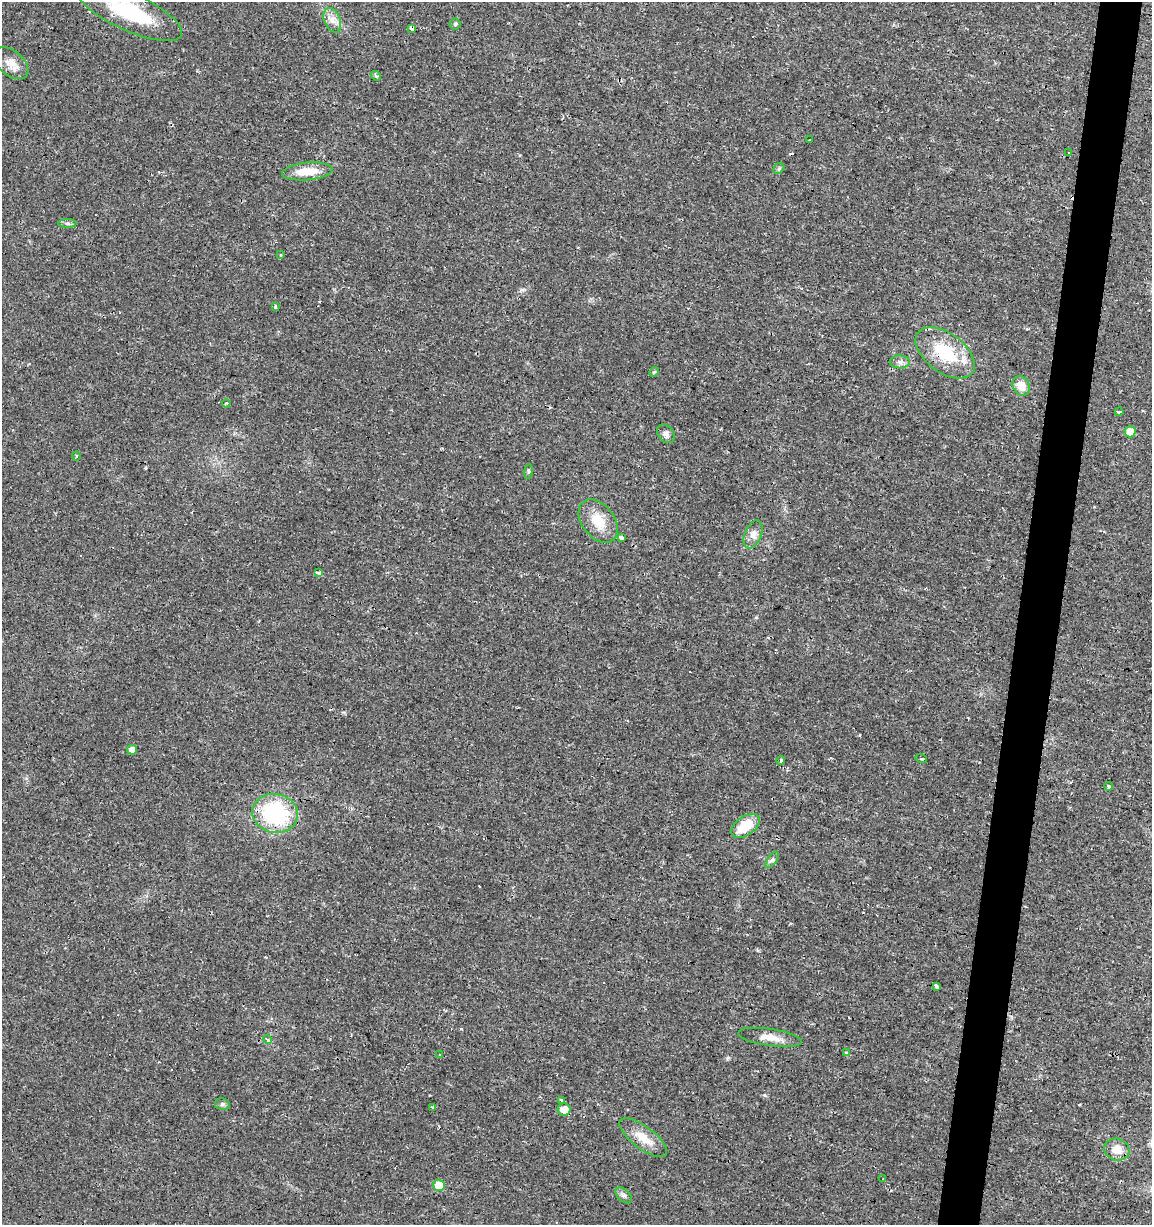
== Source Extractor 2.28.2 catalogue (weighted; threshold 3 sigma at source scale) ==
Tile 10 of 4 x 4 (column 2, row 3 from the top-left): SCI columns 1434-2583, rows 1224-2446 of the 5106 x 4899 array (HDU 1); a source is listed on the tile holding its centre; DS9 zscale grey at full resolution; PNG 1154 x 1227 px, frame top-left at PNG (2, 2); each listed source drawn as its Kron ellipse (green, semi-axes under 4 px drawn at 4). Shown black and unused: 4% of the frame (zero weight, under 2 of 3 exposures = <1% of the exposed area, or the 3 px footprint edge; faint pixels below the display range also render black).
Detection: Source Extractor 2.28.2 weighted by HDU 2 'WHT'; one run over the whole footprint, this tile lists its part. Background 0.0131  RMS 0.0028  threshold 0.0127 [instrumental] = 3 sigma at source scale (4.5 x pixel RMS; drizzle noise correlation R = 1.50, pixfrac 1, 0.0396/0.0396 arcsec/px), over >= 5 px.
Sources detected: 65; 16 cosmic-ray / hot-pixel residue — neither listed nor drawn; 1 inside a brighter listed object's ellipse — not listed separately; the other 48 listed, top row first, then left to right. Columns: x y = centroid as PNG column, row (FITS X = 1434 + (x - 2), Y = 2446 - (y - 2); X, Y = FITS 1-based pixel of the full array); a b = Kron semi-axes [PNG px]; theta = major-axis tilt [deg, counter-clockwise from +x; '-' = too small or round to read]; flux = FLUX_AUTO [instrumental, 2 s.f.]
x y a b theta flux
129 12 57 18 -25 22
332 20 13 8 -67 2
455 24 5 5 - 0.46
412 28 4 3 - 1.4
11 63 20 12 -41 3.1
376 76 6 4 -42 0.38
810 140 3 2 - 0.26
1068 153 3 3 - 1
779 168 6 4 44 0.5
307 171 25 8 5 5.8
68 223 9 4 -1 0.7
280 255 4 3 - 0.32
276 306 3 3 - 2.6
945 353 34 19 -37 14
900 362 10 6 -1 1.1
654 372 5 4 - 0.34
1021 386 10 8 -60 3.5
226 403 4 3 - 0.51
1119 412 4 3 - 0.3
1130 432 5 5 - 2.8
666 434 10 7 -50 1.1
76 456 4 4 - 0.36
528 471 7 4 82 0.43
598 521 24 16 -52 6.1
753 534 15 8 67 1.8
621 537 4 3 - 2.5
318 572 4 3 - 4.8
132 750 5 5 - 2
921 759 6 3 -20 0.38
781 761 4 3 - 1.4
1108 786 4 3 - 2.5
275 813 23 19 -11 27
746 826 16 9 35 6.9
772 860 9 4 54 0.69
936 986 3 3 - 3.7
770 1037 32 8 -8 3.3
267 1040 4 3 - 1.1
846 1053 3 3 - 1.3
440 1055 3 3 - 0.62
561 1100 4 3 - 0.72
222 1104 7 5 -12 0.61
433 1107 4 4 - 0.45
564 1110 6 6 - 3.3
643 1138 29 11 -37 4.6
1117 1150 12 11 - 3.8
883 1179 3 3 - 2.9
439 1185 6 5 - 6.7
624 1195 10 6 -43 0.89
Overlapping masked pixels (flux is a lower limit): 2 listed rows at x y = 412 28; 945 353
Isophote crosses this tile's border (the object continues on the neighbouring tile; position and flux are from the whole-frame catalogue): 1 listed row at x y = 129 12
Unlisted compact peaks at least as high as the median listed source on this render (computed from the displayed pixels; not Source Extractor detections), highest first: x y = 764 1095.